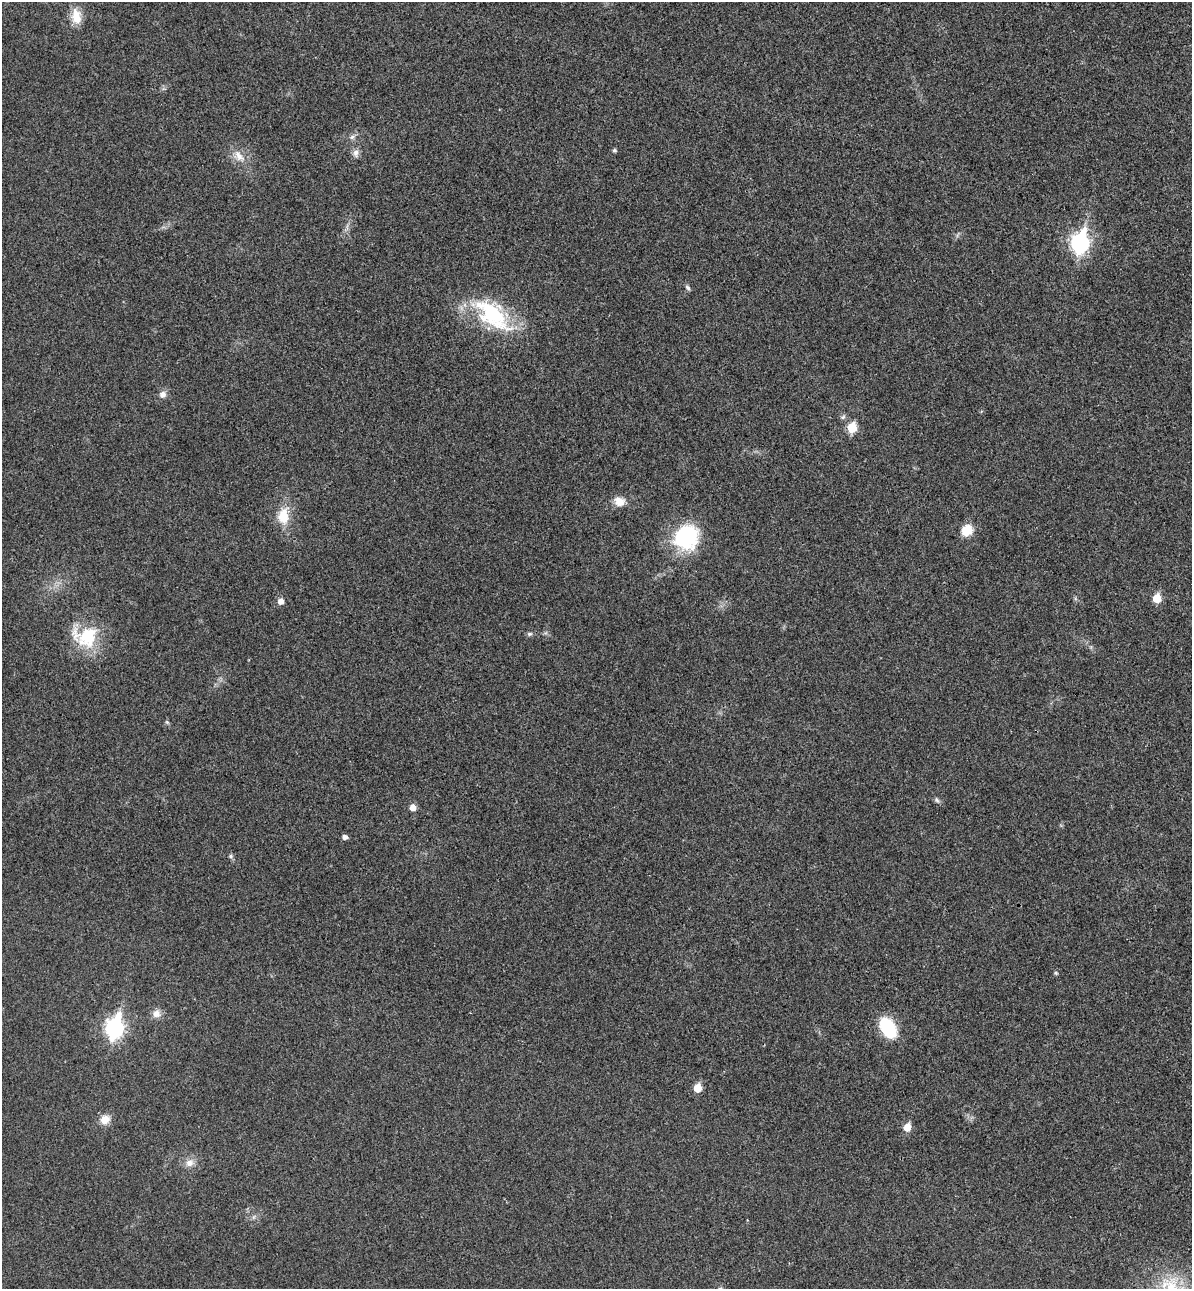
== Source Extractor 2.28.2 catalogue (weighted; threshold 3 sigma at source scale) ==
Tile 6 of 4 x 4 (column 2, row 2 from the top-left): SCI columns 1371-2560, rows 2600-3886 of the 5243 x 5193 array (HDU 1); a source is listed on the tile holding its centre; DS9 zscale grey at full resolution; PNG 1194 x 1291 px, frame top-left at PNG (2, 2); no overlay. Shown black and unused: <1% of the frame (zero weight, under 3 of 4 exposures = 6% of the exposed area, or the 3 px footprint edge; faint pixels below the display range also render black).
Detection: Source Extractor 2.28.2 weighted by HDU 2 'WHT'; one run over the whole footprint, this tile lists its part. Background 0.0266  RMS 0.0065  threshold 0.0292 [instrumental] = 3 sigma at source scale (4.5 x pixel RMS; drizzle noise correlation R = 1.50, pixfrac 1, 0.05/0.05 arcsec/px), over >= 5 px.
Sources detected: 33; all 33 listed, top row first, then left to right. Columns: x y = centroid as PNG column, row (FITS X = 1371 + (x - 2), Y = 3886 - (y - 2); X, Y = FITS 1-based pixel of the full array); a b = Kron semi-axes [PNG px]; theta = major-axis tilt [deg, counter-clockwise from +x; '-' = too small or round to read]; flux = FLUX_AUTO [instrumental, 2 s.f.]
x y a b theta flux
76 16 21 12 -83 9.8
352 137 8 6 28 2
614 150 5 4 - 1.3
356 153 10 8 -89 3.2
239 156 19 11 -46 8.2
1080 243 9 7 78 220
688 287 8 5 -45 1.4
493 315 55 27 -42 58
162 394 8 8 - 3.5
843 417 7 5 23 1.4
852 428 6 5 - 28
619 501 15 12 -20 7
283 516 24 15 85 15
967 530 10 9 - 13
686 537 29 26 41 50
1157 598 6 5 - 19
281 601 5 5 - 4.5
529 634 7 5 15 1.4
86 637 33 26 -4 33
167 722 7 4 -45 0.97
937 800 9 4 -54 1.4
413 807 5 5 - 5.6
345 837 5 4 - 3
231 856 7 5 -22 1.3
1056 973 5 4 - 0.91
156 1014 11 10 - 4.6
114 1028 10 7 77 230
888 1028 23 14 -58 30
697 1088 5 5 - 16
105 1119 12 10 31 7.1
907 1127 6 5 - 11
189 1163 12 10 11 4.9
1171 1286 34 23 -33 27
Isophote crosses this tile's border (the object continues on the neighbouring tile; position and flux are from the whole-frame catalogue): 1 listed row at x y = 1171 1286